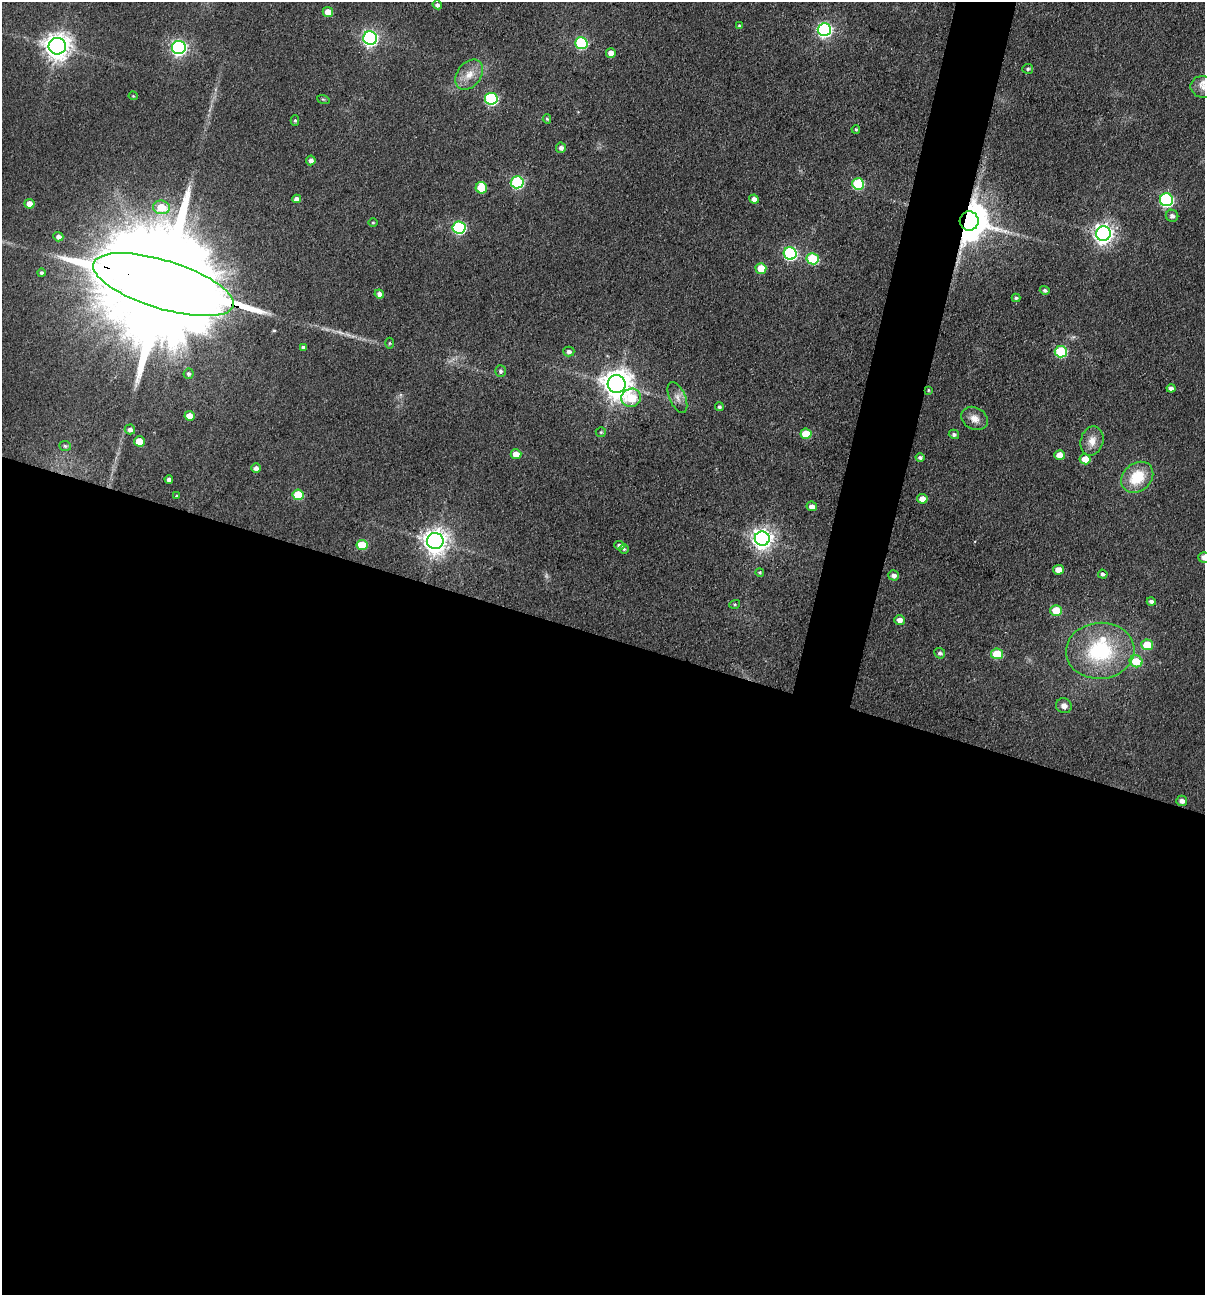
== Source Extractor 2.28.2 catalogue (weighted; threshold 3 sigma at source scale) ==
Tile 14 of 4 x 4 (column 2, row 4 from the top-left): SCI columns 1332-2534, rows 1-1293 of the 5193 x 5174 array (HDU 1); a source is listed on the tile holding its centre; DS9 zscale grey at full resolution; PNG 1207 x 1297 px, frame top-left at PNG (2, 2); each listed source drawn as its Kron ellipse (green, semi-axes under 4 px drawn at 4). Shown black and unused: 54% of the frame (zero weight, under 3 of 4 exposures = <1% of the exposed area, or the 3 px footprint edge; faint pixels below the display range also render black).
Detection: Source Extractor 2.28.2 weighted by HDU 2 'WHT'; one run over the whole footprint, this tile lists its part. Background 0.174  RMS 0.0098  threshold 0.0439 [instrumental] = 3 sigma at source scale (4.5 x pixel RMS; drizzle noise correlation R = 1.50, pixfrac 1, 0.05/0.05 arcsec/px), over >= 5 px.
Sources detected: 100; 1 too faint to see at this stretch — neither listed nor drawn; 4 inside a brighter listed object's ellipse — not listed separately; the other 95 listed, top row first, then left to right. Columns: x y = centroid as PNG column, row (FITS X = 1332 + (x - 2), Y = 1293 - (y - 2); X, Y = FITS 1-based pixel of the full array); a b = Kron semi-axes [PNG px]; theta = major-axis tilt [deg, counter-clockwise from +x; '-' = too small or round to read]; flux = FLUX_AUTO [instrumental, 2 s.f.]
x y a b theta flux
437 5 5 4 - 3.6
328 12 5 5 - 15
739 26 4 3 - 1.1
824 30 6 6 - 250
370 38 7 6 - 300
581 43 6 6 - 100
57 46 8 8 - 1200
179 47 7 6 - 320
611 53 5 4 - 7.5
1028 69 5 5 - 1.8
469 75 17 12 52 14
1203 87 13 11 -10 7.1
133 96 4 4 - 1
323 99 6 4 -19 1.2
491 99 6 6 - 130
547 119 5 4 - 1.5
295 120 5 4 - 1.5
856 129 4 3 - 1.2
561 148 5 5 - 4.2
311 160 5 4 - 4.2
517 182 6 6 - 120
858 184 6 5 - 78
481 188 6 5 - 27
297 199 4 4 - 5.2
754 199 5 4 - 5.5
1166 200 6 6 - 170
29 204 5 5 - 10
161 207 8 6 -8 27
1172 216 6 6 - 4
969 221 9 9 - 3300
373 223 4 3 - 0.91
459 228 6 6 - 140
1103 233 7 7 - 580
58 237 5 4 - 4.6
790 253 6 6 - 170
813 259 6 5 - 69
761 268 5 5 - 24
41 273 4 4 - 2.2
163 285 73 24 -17 59000
1045 290 5 4 - 2.6
379 294 5 4 - 4.2
1016 298 4 4 - 1.7
390 343 5 3 - 1.3
303 347 4 3 - 2
569 351 6 5 - 3.6
1061 352 6 5 - 78
500 371 6 5 - 2.6
188 374 5 5 - 2.7
617 384 9 9 - 1500
1171 388 4 4 - 4.5
929 390 3 3 - 1
677 397 16 8 -66 6.9
631 398 10 9 - 43
719 407 4 4 - 2
190 416 5 4 - 12
974 418 14 11 -29 9.4
130 429 5 5 - 4
601 432 5 5 - 1.5
806 434 5 5 - 31
954 434 5 4 - 2.6
139 441 5 5 - 20
1092 441 15 11 76 11
65 446 6 5 - 1.8
516 454 5 5 - 14
1060 455 5 4 - 12
920 458 4 4 - 2.4
1085 459 5 5 - 17
256 468 5 5 - 4
1137 477 17 14 41 35
169 479 4 4 - 3.8
298 495 5 5 - 41
176 496 3 3 - 0.87
922 499 5 4 - 10
812 506 5 5 - 5.7
762 539 7 7 - 670
435 541 8 8 - 1000
362 545 5 5 - 37
619 545 5 4 - 2.7
624 549 4 4 - 1.5
1204 557 6 5 - 5.8
1058 570 5 5 - 12
760 572 4 4 - 1.4
1103 574 5 4 - 2.7
893 575 5 5 - 4.2
1151 601 4 4 - 3.6
735 604 5 3 - 1.2
1056 611 5 5 - 32
900 620 5 5 - 6.1
1147 645 6 5 - 27
1100 651 34 28 4 96
940 653 5 5 - 2.8
997 654 6 5 - 41
1136 661 6 6 - 27
1064 706 8 7 - 6
1182 801 5 5 - 4.5
Overlapping masked pixels (flux is a lower limit): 2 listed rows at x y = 969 221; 163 285
Isophote crosses this tile's border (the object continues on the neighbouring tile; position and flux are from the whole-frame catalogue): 3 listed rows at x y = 1203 87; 163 285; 1204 557